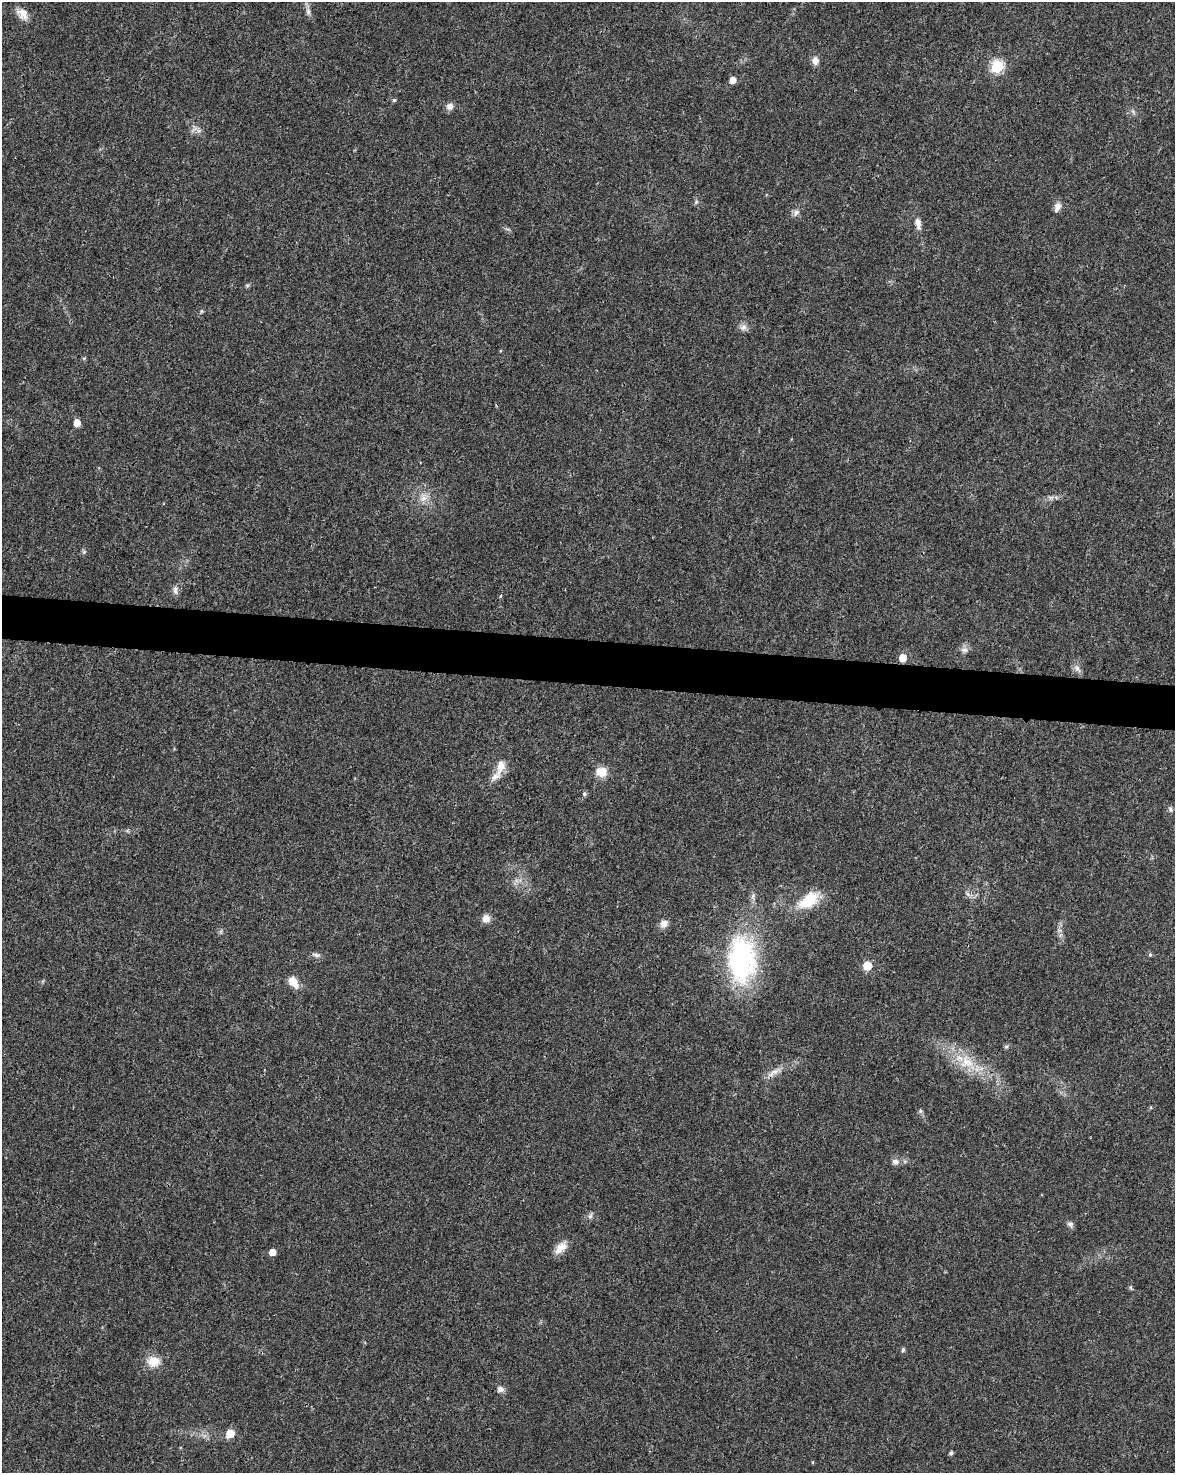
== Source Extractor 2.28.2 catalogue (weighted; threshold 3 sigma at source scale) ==
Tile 6 of 4 x 3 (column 2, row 2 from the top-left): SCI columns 1179-2351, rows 1701-3171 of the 4707 x 4926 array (HDU 1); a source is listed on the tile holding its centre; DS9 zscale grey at full resolution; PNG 1177 x 1475 px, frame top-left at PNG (2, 2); no overlay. Shown black and unused: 3% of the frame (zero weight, under 3 of 4 exposures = <1% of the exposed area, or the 3 px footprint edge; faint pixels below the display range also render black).
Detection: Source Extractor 2.28.2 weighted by HDU 2 'WHT'; one run over the whole footprint, this tile lists its part. Background 0.0201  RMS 0.0029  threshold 0.0129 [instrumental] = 3 sigma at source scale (4.5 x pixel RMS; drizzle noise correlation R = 1.50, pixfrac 1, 0.0396/0.0396 arcsec/px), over >= 5 px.
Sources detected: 51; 1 inside a brighter listed object's ellipse — not listed separately; the other 50 listed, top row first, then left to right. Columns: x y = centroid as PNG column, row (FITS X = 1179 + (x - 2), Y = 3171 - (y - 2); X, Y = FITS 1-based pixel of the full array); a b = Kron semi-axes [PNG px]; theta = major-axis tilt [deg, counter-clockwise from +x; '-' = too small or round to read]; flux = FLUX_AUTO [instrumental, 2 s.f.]
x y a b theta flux
308 11 11 6 -84 1.2
22 14 17 11 -48 2.9
815 60 9 8 - 1.9
997 66 6 6 - 32
732 80 6 5 - 2.4
394 100 5 4 - 0.39
450 106 9 9 - 1.4
194 129 12 3 40 0.79
696 202 7 4 46 0.48
1057 207 13 7 70 1.7
796 213 11 7 36 1.2
918 223 15 7 -80 2.1
201 311 6 4 89 0.37
743 327 10 8 15 1.4
77 423 5 5 - 3
423 498 13 9 25 2.4
84 552 6 5 - 0.49
175 590 12 6 -82 1.1
501 596 4 3 - 0.43
964 650 10 8 -13 1.3
903 658 5 5 - 4.5
1077 668 12 7 -52 1.3
501 766 21 10 74 3.7
601 772 13 11 -7 3.6
584 794 5 5 - 0.59
1170 809 9 5 -67 0.64
968 894 9 4 -42 0.78
808 900 30 16 37 8.9
486 919 9 9 - 2
664 924 10 8 54 2.1
1150 954 5 4 - 0.46
316 955 10 5 -11 0.87
741 960 50 29 -89 49
867 966 5 5 - 10
293 982 14 8 -49 3.5
1006 1047 6 5 - 0.48
967 1062 23 19 -30 8.5
774 1072 22 6 28 2.4
920 1111 6 5 - 0.46
895 1162 9 8 - 1.3
590 1216 9 5 60 0.75
1070 1224 8 7 - 0.93
561 1248 19 10 46 3.2
272 1252 5 5 - 2.9
1130 1287 6 4 -89 0.41
903 1350 6 5 - 0.56
153 1361 18 13 -5 4.2
500 1389 9 8 - 1.2
230 1434 6 6 - 5.5
951 1453 4 4 - 0.67